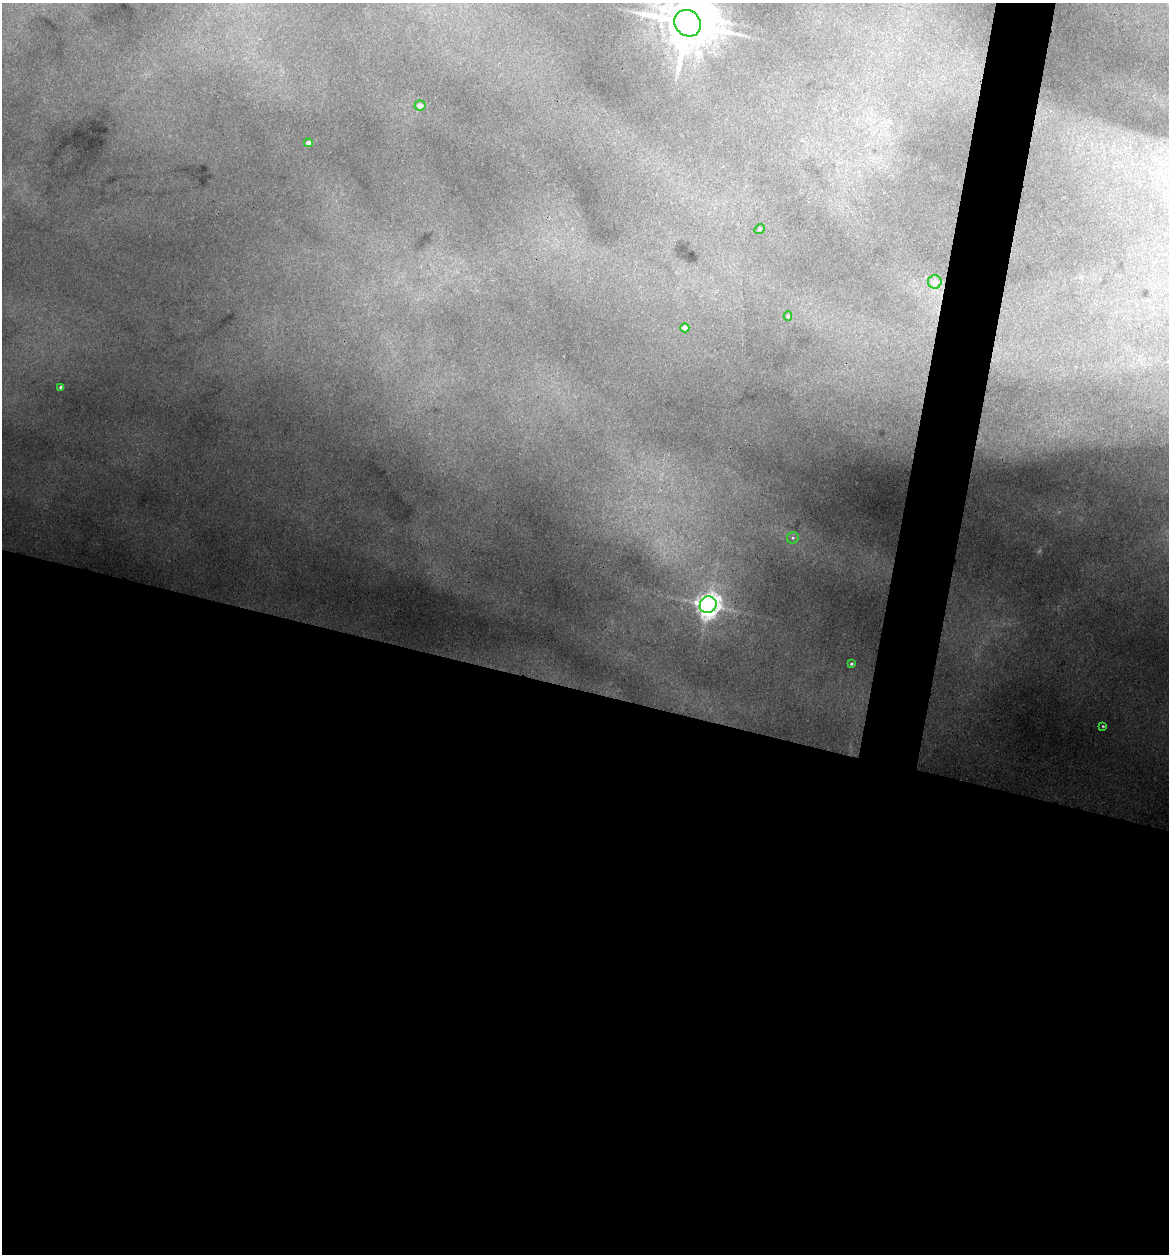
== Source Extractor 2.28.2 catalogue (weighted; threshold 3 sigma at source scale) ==
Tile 14 of 4 x 4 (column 2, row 4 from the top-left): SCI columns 1287-2453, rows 1-1252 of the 5028 x 5010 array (HDU 1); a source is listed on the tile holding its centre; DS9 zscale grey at full resolution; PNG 1171 x 1256 px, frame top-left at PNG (2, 3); each listed source drawn as its Kron ellipse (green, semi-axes under 4 px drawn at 4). Shown black and unused: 48% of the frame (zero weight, under 3 of 4 exposures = <1% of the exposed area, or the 3 px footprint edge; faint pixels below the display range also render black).
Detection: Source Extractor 2.28.2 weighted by HDU 2 'WHT'; one run over the whole footprint, this tile lists its part. Background 0.0841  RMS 0.0075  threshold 0.0338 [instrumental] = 3 sigma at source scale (4.5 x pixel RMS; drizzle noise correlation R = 1.50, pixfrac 1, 0.05/0.05 arcsec/px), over >= 5 px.
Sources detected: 13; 1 inside a brighter object's white glare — neither listed nor drawn; the other 12 listed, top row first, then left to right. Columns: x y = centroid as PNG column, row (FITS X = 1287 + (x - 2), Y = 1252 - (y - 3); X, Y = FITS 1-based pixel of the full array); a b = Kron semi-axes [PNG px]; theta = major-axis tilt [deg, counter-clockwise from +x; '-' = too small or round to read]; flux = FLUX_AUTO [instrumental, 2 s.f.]
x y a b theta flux
688 23 14 12 -45 3600
420 105 5 5 - 4.9
308 143 4 4 - 4.1
760 229 5 4 - 1.1
935 282 7 6 - 8
788 316 5 4 - 1.3
685 328 4 4 - 6.6
61 387 3 3 - 1.2
793 538 6 5 - 1.8
708 605 9 8 - 750
851 664 3 3 - 1.1
1103 726 4 3 - 0.77
Isophote crosses this tile's border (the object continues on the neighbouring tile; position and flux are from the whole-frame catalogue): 1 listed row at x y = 688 23